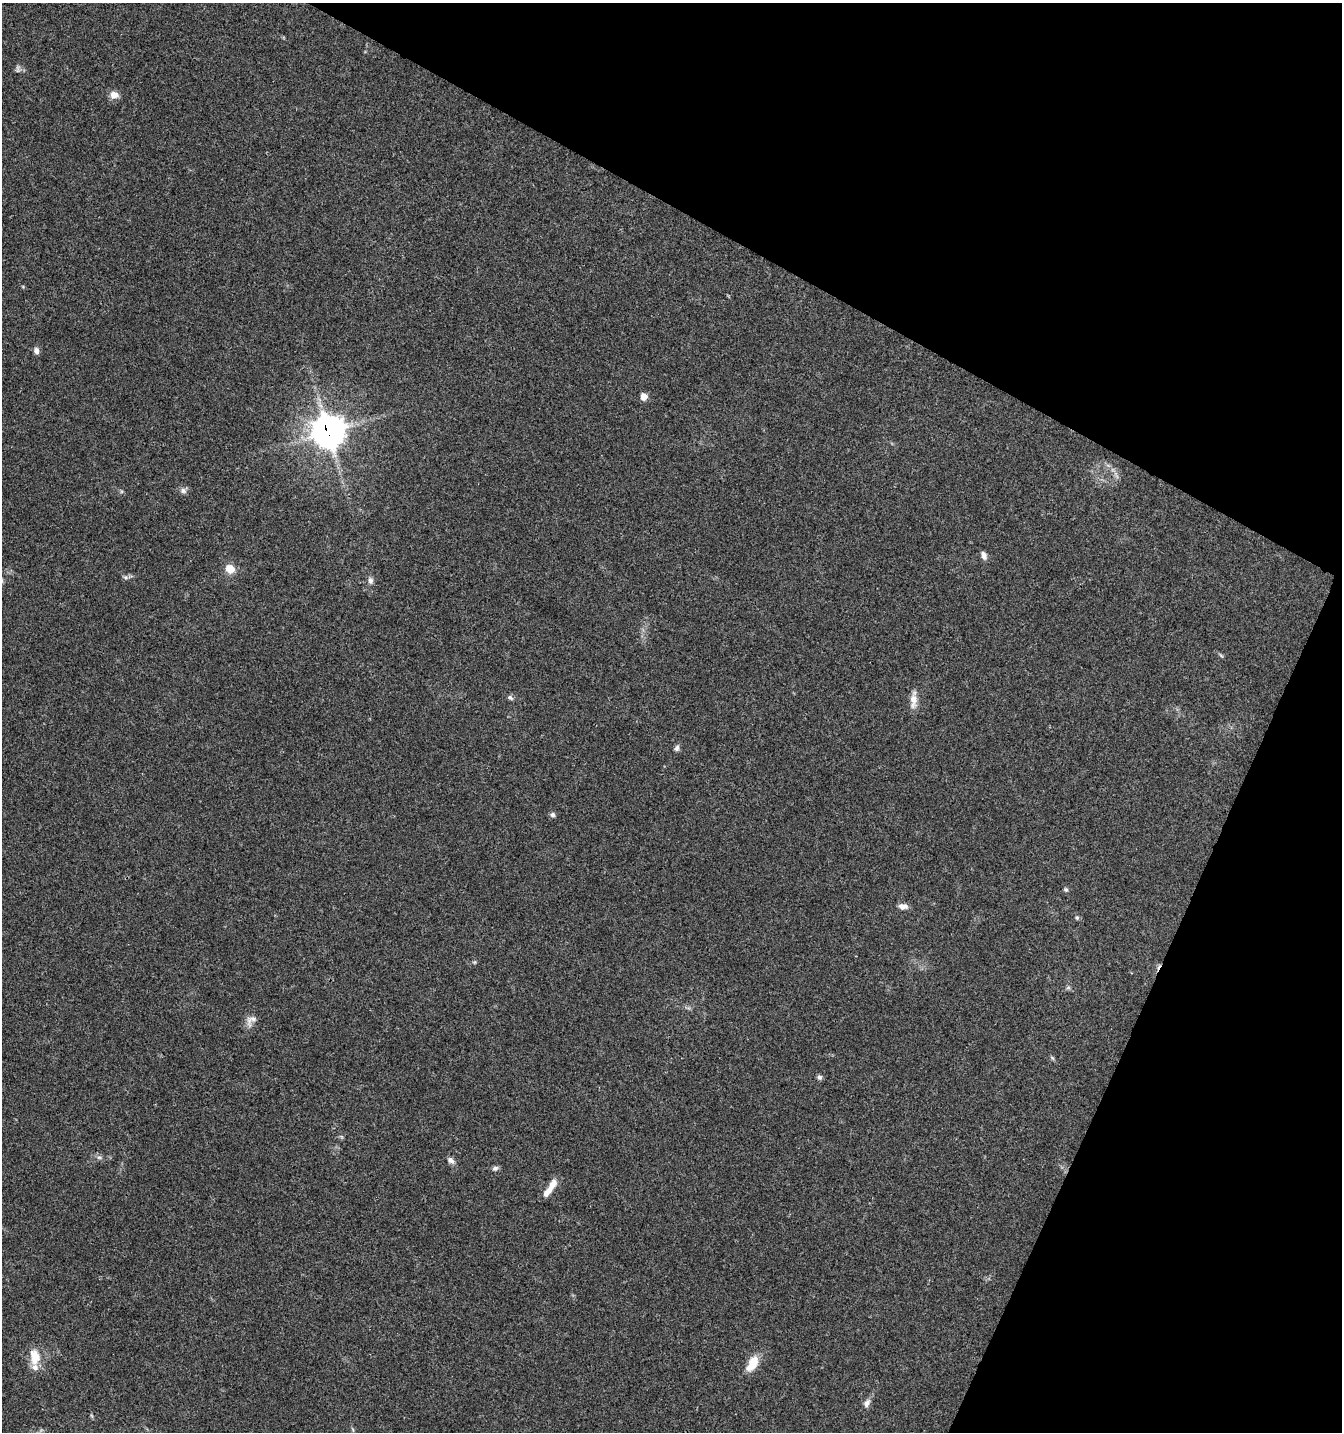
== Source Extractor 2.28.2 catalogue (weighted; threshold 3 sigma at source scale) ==
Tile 8 of 4 x 4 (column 4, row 2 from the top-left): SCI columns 4223-5562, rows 2869-4298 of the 5831 x 5727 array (HDU 1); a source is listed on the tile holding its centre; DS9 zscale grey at full resolution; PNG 1344 x 1434 px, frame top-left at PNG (2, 3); no overlay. Shown black and unused: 24% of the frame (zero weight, under 3 of 4 exposures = <1% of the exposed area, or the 3 px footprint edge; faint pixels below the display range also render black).
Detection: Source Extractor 2.28.2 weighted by HDU 2 'WHT'; one run over the whole footprint, this tile lists its part. Background 0.0438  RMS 0.0034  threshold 0.0155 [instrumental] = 3 sigma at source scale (4.5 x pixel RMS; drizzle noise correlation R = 1.50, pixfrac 1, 0.0396/0.0396 arcsec/px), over >= 5 px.
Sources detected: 32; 1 too faint to see at this stretch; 1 cosmic-ray / hot-pixel residue — not listed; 1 inside a brighter listed object's ellipse — not listed separately; the other 29 listed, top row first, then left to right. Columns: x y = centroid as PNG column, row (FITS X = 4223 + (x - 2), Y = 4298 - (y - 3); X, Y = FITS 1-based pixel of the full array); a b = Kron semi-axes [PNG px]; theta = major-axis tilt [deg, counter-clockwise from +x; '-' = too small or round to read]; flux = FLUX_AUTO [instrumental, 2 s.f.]
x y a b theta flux
18 69 11 4 -90 0.77
114 95 10 8 -5 2.7
36 351 8 6 -72 1.3
644 396 6 6 - 3
328 432 12 11 - 470
183 491 9 7 -17 1.3
984 555 10 6 -72 1.6
230 569 10 9 - 4.2
125 577 7 6 - 0.81
370 580 9 7 -82 1.3
1221 655 8 3 -45 0.49
510 698 9 6 -38 0.85
913 701 21 8 87 3.3
677 748 8 6 65 1.1
553 815 6 6 - 0.92
1066 890 6 5 - 0.62
903 906 12 7 -5 1.9
1077 918 6 5 - 0.55
474 962 5 5 - 0.43
251 1020 18 10 47 2.5
1052 1058 7 4 -45 0.55
819 1077 7 6 - 0.83
99 1157 7 4 -1 0.69
451 1160 10 7 -41 1.4
495 1168 8 6 16 0.95
550 1187 25 7 57 4.1
34 1357 23 13 -84 6.2
752 1363 19 10 59 6.6
867 1403 12 8 59 1.7
Overlapping masked pixels (flux is a lower limit): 1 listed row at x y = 328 432